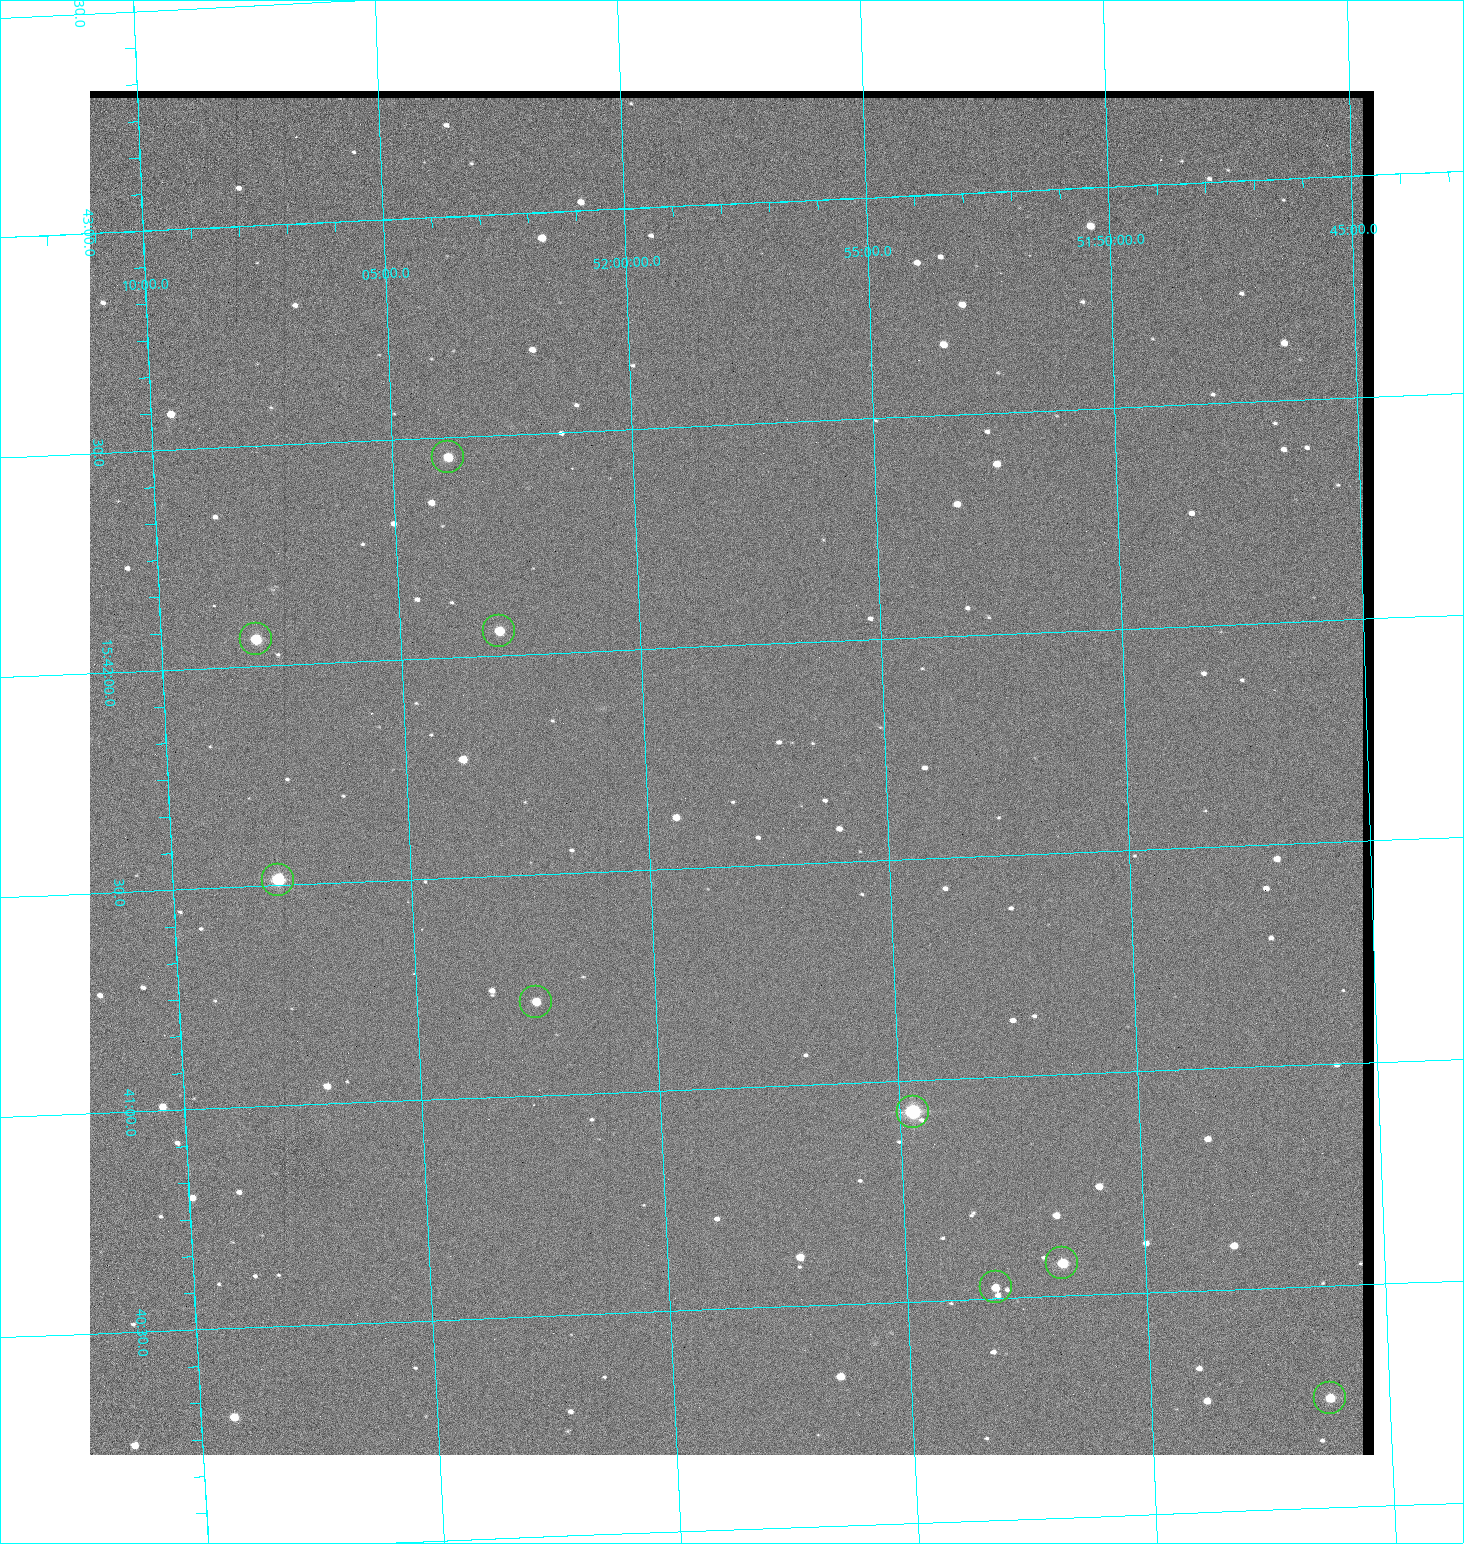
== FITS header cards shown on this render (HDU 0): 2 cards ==
NAXIS1  =                 1284 / length of data axis 1
NAXIS2  =                 1364 / length of data axis 2

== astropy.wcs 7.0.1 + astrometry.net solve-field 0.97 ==
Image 1284 x 1364 px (HDU 0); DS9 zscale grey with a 90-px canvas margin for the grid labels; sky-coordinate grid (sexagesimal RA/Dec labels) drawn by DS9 from the SOLVED WCS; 9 Tycho-2 reference stars matched to detected sources circled (green)
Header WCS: RA---TAN/DEC--TAN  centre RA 15:41:43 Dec +51:58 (235.43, +51.97 deg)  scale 1.26 arcsec/px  FOV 26.9' x 28.5'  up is +92 deg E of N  parity flipped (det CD > 0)
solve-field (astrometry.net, Tycho-2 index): VERIFIED the header's WCS against the Tycho-2 star catalogue (9 matches, 0 conflicts) and refined it, rather than solving blind
Solved WCS: RA---TAN-SIP/DEC--TAN-SIP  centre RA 15:41:43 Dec +51:58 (235.43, +51.97 deg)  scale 1.25 arcsec/px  FOV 26.8' x 28.5'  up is +92 deg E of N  parity flipped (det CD > 0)
The solver's refit moves the header's centre by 0.45 arcsec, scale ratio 0.9964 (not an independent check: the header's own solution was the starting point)
Tycho-2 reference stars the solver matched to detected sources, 9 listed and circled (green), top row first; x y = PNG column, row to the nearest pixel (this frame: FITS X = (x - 90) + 1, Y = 1364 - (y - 91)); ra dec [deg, ICRS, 3 dp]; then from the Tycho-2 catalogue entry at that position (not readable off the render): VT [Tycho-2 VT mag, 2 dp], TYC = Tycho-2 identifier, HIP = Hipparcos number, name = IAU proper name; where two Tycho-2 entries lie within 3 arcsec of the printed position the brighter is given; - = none
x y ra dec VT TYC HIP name
448 457 235.614 +52.064 11.61 3489-1132-1 - -
499 631 235.514 +52.049 11.19 3489-1407-1 - -
256 639 235.515 +52.133 11.12 3489-1380-1 - -
278 880 235.378 +52.130 9.31 3489-1322-1 76850 -
536 1002 235.303 +52.042 11.52 3489-958-1 - -
913 1112 235.232 +51.912 9.59 3489-824-1 - -
1062 1263 235.143 +51.862 10.97 3489-1016-1 - -
996 1287 235.131 +51.886 12.29 3489-908-1 - -
1330 1398 235.062 +51.771 11.53 3489-1453-1 - -